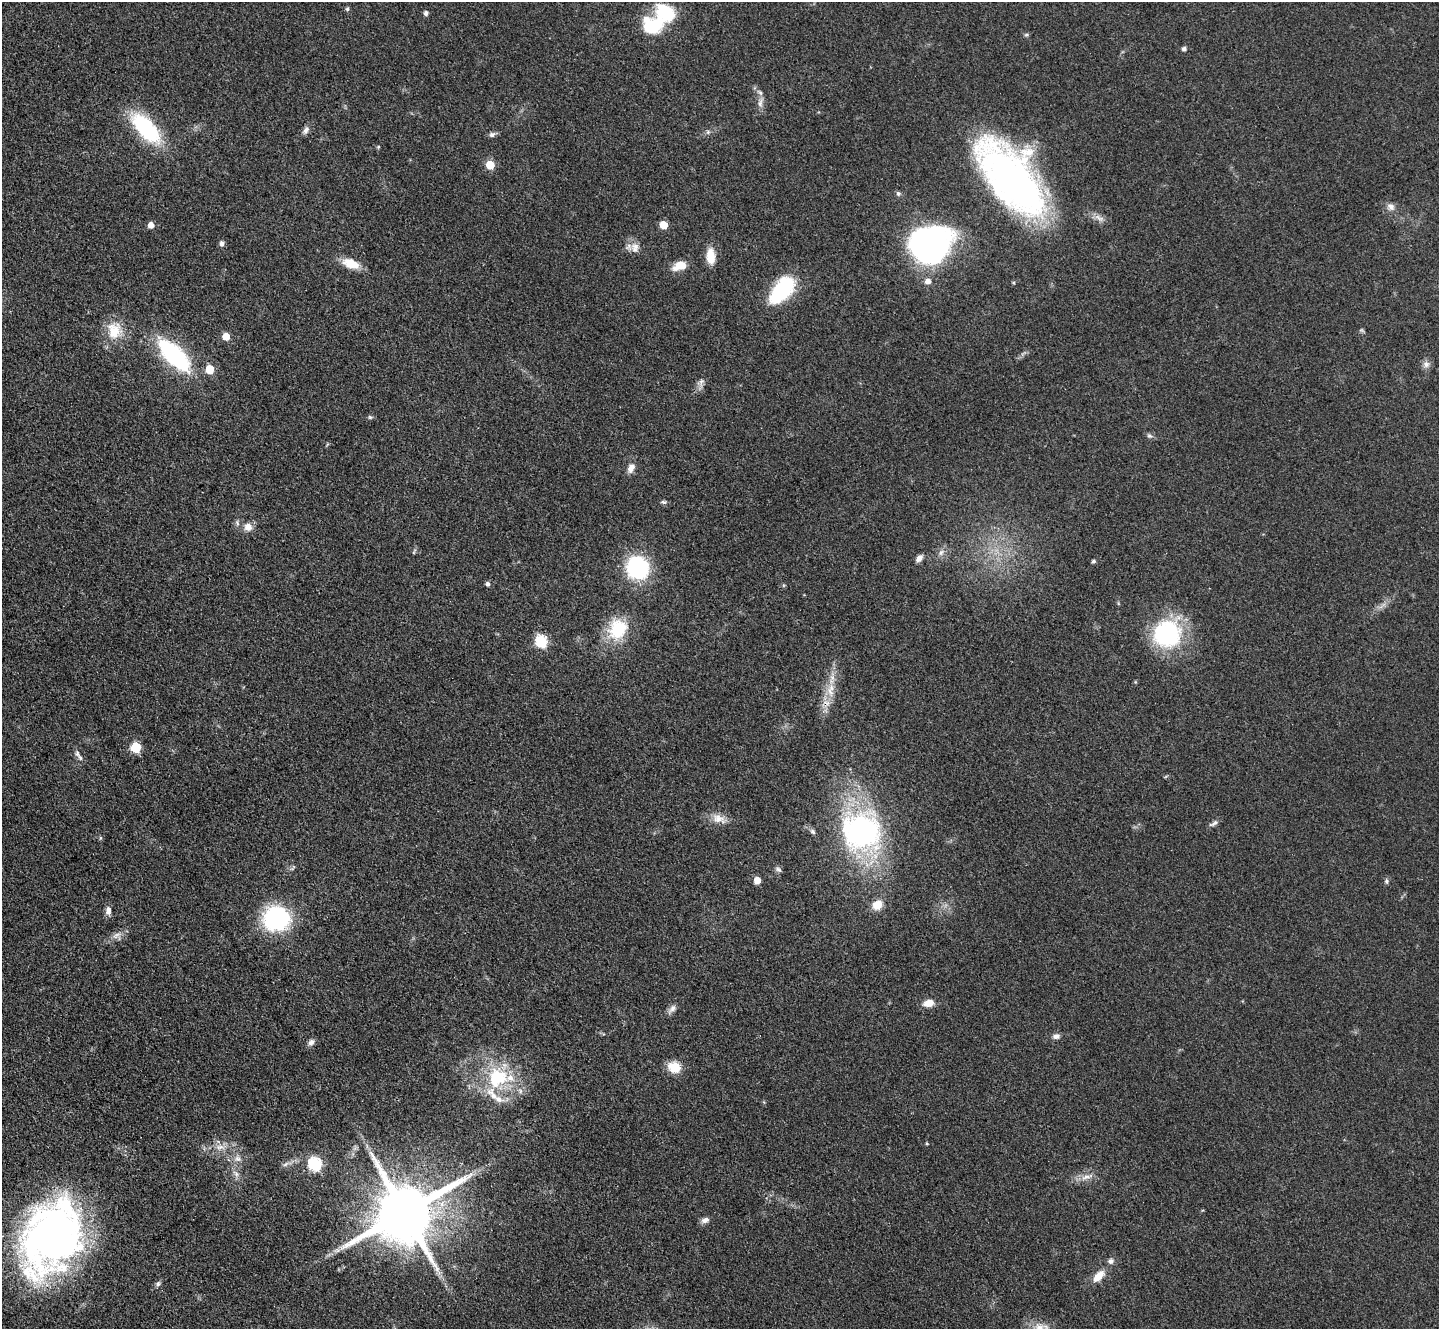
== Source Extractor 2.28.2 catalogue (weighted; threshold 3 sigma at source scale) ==
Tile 7 of 4 x 4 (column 3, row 2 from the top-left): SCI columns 2905-4341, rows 3117-4443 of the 5954 x 5981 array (HDU 1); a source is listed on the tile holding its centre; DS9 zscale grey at full resolution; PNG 1441 x 1331 px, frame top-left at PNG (2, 2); no overlay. Shown black and unused: <1% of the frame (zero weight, under 3 of 4 exposures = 3% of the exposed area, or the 3 px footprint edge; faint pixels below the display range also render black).
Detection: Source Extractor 2.28.2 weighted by HDU 2 'WHT'; one run over the whole footprint, this tile lists its part. Background 0.0721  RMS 0.0063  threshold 0.0282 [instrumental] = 3 sigma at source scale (4.5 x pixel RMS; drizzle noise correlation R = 1.50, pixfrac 1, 0.05/0.05 arcsec/px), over >= 5 px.
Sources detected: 89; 1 inside a brighter object's white glare — not listed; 5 inside a brighter listed object's ellipse — not listed separately; the other 83 listed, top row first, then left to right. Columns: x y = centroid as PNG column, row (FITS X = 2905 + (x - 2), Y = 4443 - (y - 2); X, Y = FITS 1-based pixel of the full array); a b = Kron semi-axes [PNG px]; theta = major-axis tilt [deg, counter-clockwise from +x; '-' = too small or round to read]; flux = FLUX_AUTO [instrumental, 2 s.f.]
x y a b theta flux
347 9 5 5 - 1.1
665 12 23 17 -36 27
426 13 5 4 - 2.1
652 26 16 13 6 42
1184 49 5 5 - 1.8
760 103 14 6 81 3.4
146 128 26 12 -48 83
306 130 11 7 61 2.6
708 132 5 5 - 1.2
492 135 9 6 30 2
378 147 5 3 - 0.67
490 165 5 5 - 22
1011 177 90 42 -53 270
898 194 7 5 -64 1.3
1391 207 11 8 -38 3.2
151 225 5 5 - 5.6
663 225 5 5 - 13
222 243 6 5 - 2.1
926 249 29 19 -35 220
635 250 14 7 -39 4.3
711 256 18 9 -85 11
351 263 21 10 -19 12
679 266 17 10 21 8.9
928 281 6 6 - 4
782 290 33 17 49 46
114 331 25 20 -83 16
226 336 5 5 - 12
174 355 33 14 -45 91
1426 364 10 8 -43 2.9
210 369 5 5 - 20
701 382 14 6 79 3
370 417 6 5 - 1
1149 436 7 6 - 1.5
631 468 12 8 71 4.5
664 502 7 5 -15 1.4
248 527 12 10 -34 5.3
414 552 9 3 61 0.91
941 553 9 6 63 2.5
919 558 9 6 54 3.3
1093 561 4 4 - 1.3
637 567 15 14 - 85
488 584 5 5 - 1.8
1118 603 6 3 -72 0.67
618 629 26 22 59 29
1167 634 33 31 37 66
541 641 6 6 - 71
832 677 8 6 -55 2.9
830 692 16 7 -61 6
136 747 6 6 - 39
77 754 9 6 -68 2
719 819 21 11 -20 7.3
1214 823 15 5 29 2.2
862 831 35 32 -26 170
813 832 8 6 -45 1.7
100 838 6 4 89 0.76
778 869 10 6 -32 1.7
757 880 5 5 - 9.2
1386 881 7 6 - 1.3
877 905 10 9 - 10
108 911 11 7 -89 3.3
276 918 11 10 - 220
116 935 12 6 37 3.5
929 1003 10 7 13 7.9
672 1009 14 7 47 3
1056 1036 9 6 4 2.8
311 1042 9 7 35 2.6
674 1067 15 13 -24 11
497 1078 27 25 42 41
927 1143 4 3 - 0.71
220 1147 15 8 2 5.8
238 1159 9 8 - 3.3
285 1164 9 5 33 2
314 1164 7 6 - 95
236 1174 11 6 -48 2.7
1087 1177 20 6 15 4.9
404 1213 18 15 33 6200
705 1220 10 7 24 3
51 1237 79 55 64 320
338 1250 7 4 18 1.7
1110 1261 8 7 - 2.2
1098 1276 17 9 47 8.6
158 1284 7 7 - 1.6
1039 1327 17 12 11 8.3
Overlapping masked pixels (flux is a lower limit): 2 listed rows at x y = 830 692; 404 1213
Isophote crosses this tile's border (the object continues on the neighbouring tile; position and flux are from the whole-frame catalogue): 1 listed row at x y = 1039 1327